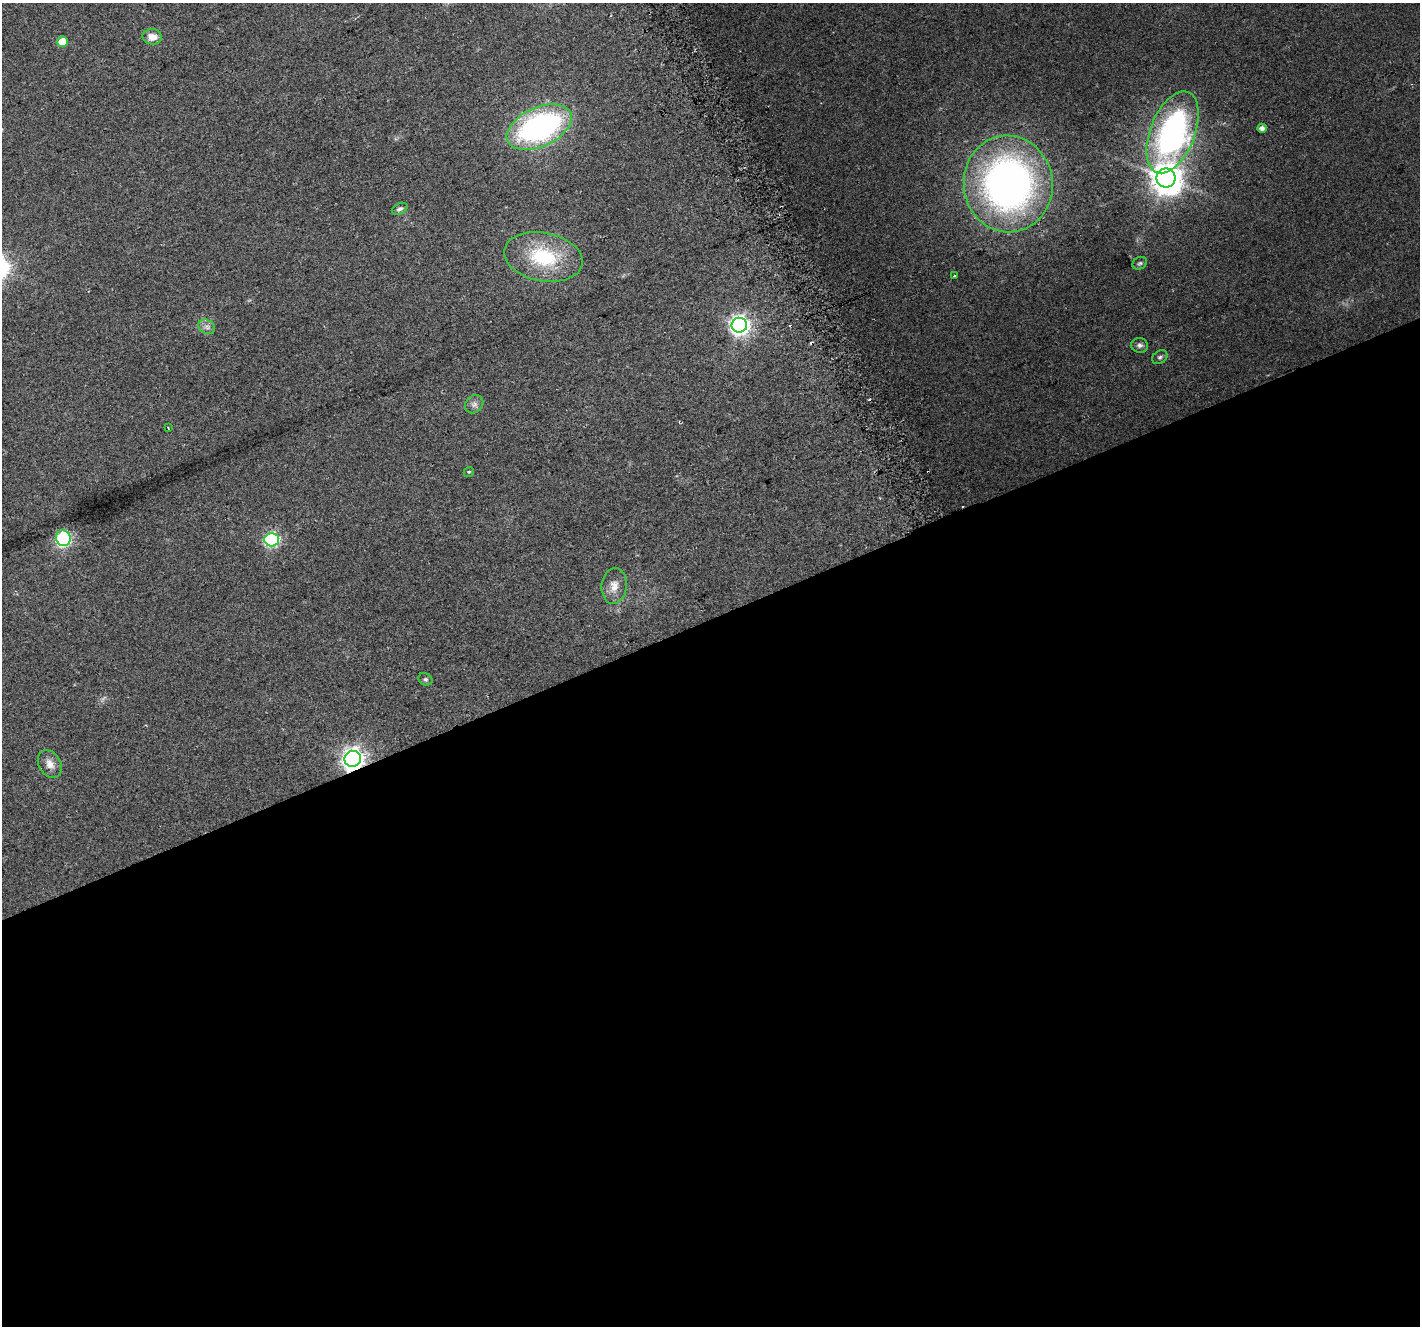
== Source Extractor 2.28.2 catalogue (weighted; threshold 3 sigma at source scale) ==
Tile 15 of 4 x 4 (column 3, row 4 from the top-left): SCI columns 2869-4286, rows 164-1487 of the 5733 x 5564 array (HDU 1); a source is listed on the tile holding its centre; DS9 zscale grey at full resolution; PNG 1422 x 1328 px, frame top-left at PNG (2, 3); each listed source drawn as its Kron ellipse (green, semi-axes under 4 px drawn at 4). Shown black and unused: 53% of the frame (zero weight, under 2 of 3 exposures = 2% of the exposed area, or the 3 px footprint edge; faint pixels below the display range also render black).
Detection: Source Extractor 2.28.2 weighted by HDU 2 'WHT'; one run over the whole footprint, this tile lists its part. Background 0.115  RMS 0.011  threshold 0.0504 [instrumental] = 3 sigma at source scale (4.5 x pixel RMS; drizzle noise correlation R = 1.50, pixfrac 1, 0.0396/0.0396 arcsec/px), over >= 5 px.
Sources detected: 27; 3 cosmic-ray / hot-pixel residue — neither listed nor drawn; the other 24 listed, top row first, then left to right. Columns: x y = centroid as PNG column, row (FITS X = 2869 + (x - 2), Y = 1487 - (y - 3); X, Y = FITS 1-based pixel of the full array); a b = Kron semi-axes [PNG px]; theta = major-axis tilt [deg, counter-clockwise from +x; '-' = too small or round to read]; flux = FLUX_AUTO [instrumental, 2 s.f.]
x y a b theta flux
152 37 10 7 -4 11
62 42 5 5 - 19
539 127 34 19 24 270
1262 128 4 4 - 5
1173 132 43 22 69 320
1166 178 9 9 - 1900
1008 184 48 44 -85 540
400 209 8 5 29 3.1
543 257 40 24 -10 78
1140 263 7 6 - 2.2
954 276 2 2 - 1.2
739 325 7 7 - 520
207 327 9 6 -28 4
1140 345 8 7 - 3.9
1160 357 8 6 34 2.8
474 404 10 8 45 4.9
168 428 3 2 - 0.92
469 472 5 4 - 1.5
63 538 8 7 - 190
272 540 7 6 - 170
614 586 18 12 84 12
425 679 7 6 - 2.2
353 759 8 8 - 710
50 764 15 11 -59 9.1
Overlapping masked pixels (flux is a lower limit): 1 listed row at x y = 353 759